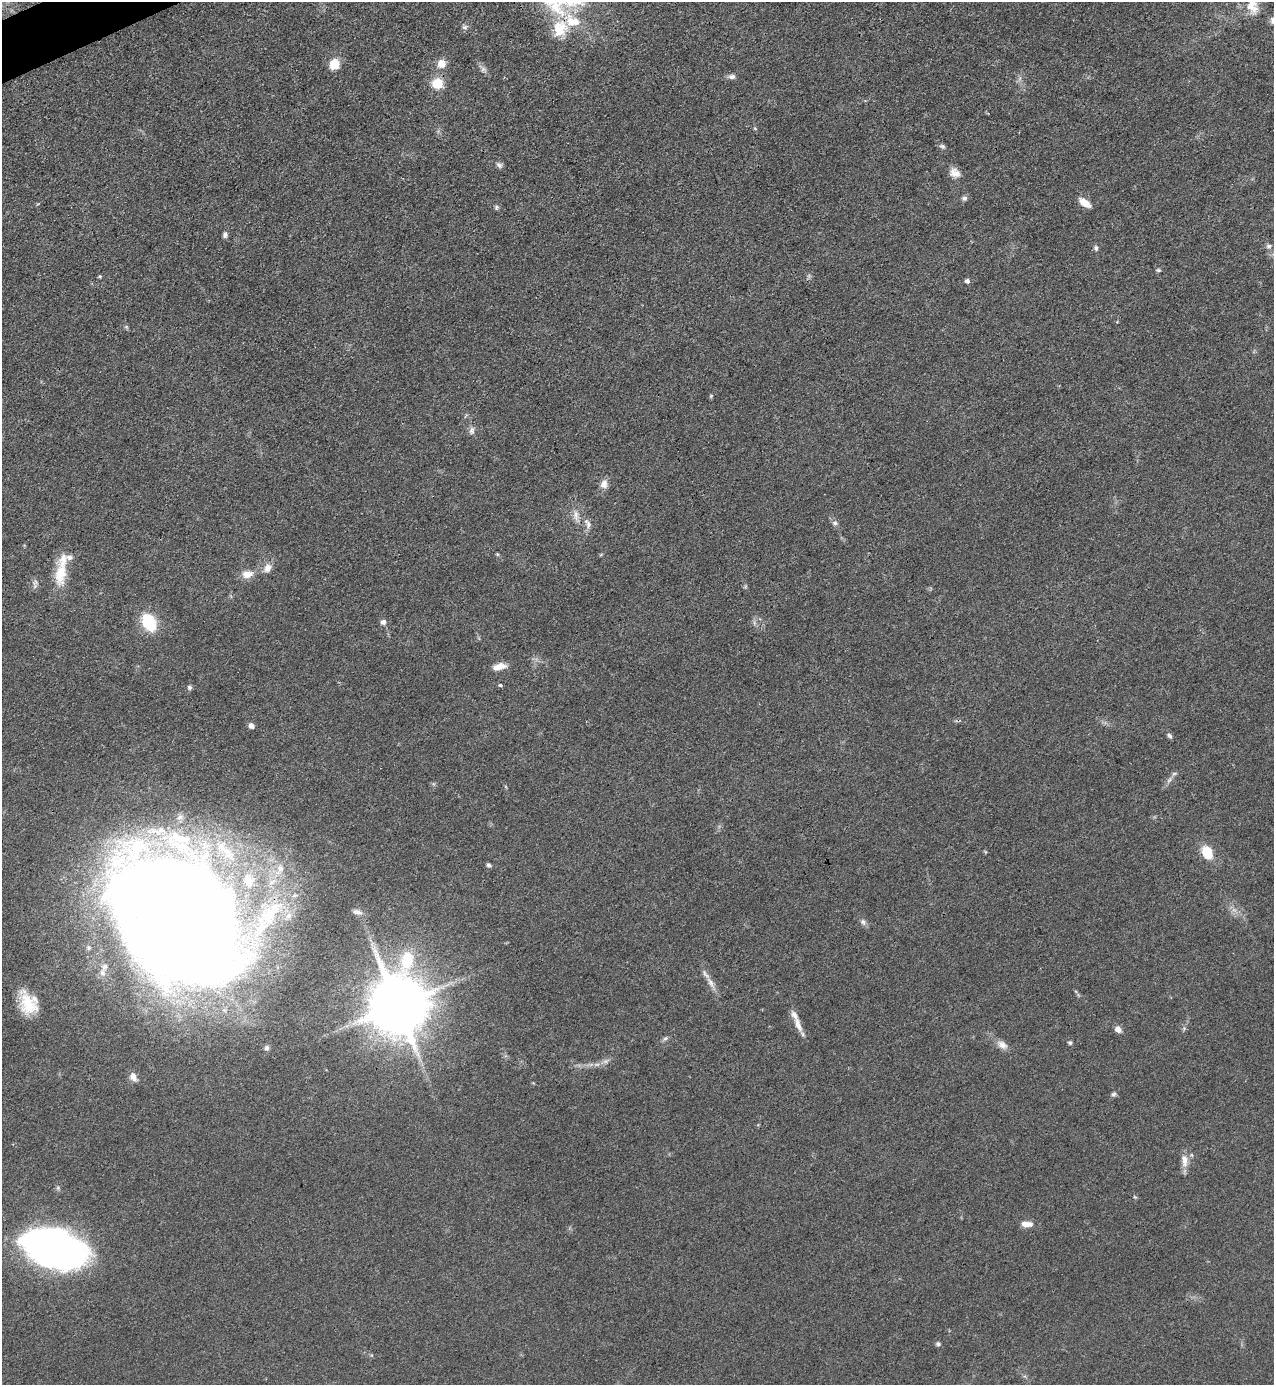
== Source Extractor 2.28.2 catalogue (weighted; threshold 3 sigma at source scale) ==
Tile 11 of 4 x 4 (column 3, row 3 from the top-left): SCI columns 2695-3966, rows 1384-2766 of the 5520 x 5533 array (HDU 1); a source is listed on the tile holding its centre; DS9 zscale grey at full resolution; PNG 1276 x 1387 px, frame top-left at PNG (2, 2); no overlay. Shown black and unused: <1% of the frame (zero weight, under 3 of 4 exposures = <1% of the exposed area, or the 3 px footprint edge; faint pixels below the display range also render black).
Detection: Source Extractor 2.28.2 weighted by HDU 2 'WHT'; one run over the whole footprint, this tile lists its part. Background 0.0496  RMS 0.0054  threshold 0.0244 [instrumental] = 3 sigma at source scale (4.5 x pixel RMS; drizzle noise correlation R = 1.50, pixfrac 1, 0.05/0.05 arcsec/px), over >= 5 px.
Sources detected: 77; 2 too faint to see at this stretch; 1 inside a brighter object's white glare — not listed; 9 inside a brighter listed object's ellipse — not listed separately; the other 65 listed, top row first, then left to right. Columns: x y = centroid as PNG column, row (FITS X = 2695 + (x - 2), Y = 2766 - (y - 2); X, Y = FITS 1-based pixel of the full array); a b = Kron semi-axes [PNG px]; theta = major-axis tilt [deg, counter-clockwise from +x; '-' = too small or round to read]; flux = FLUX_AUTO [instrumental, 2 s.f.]
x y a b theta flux
1252 7 21 15 -77 8.7
1273 20 10 8 79 2.4
465 27 8 6 15 1.4
560 28 24 20 75 16
334 64 10 9 - 10
442 64 8 8 - 6.7
483 69 7 7 - 1.6
732 77 8 6 2 1.8
437 83 9 8 - 16
942 146 8 5 -20 1.2
499 165 9 6 -37 1.6
955 173 14 11 -25 4.5
964 198 7 6 - 1.6
1085 203 14 7 -35 6
496 207 8 5 83 0.95
225 235 8 5 81 1.6
1269 246 7 7 - 1.6
1096 248 8 5 -65 1.3
1158 270 6 5 - 0.84
100 276 4 4 - 0.75
967 281 5 4 - 1.9
126 327 6 4 18 0.69
711 396 6 4 73 0.72
472 430 11 7 80 2.3
604 484 13 9 78 3.6
576 515 15 7 -87 3.8
835 523 6 5 - 1.4
588 524 14 7 -62 3
268 568 12 8 47 4.2
60 574 33 15 84 15
247 574 13 9 8 5.8
149 622 18 13 -61 24
383 622 7 6 - 2
499 666 16 7 13 5.2
500 685 5 4 - 0.75
189 687 7 6 - 1.1
251 726 5 5 - 3.1
1169 736 8 5 -45 1.3
1169 780 10 5 45 2.1
1207 852 11 8 -63 17
489 865 6 5 - 1.2
280 869 22 11 63 11
357 912 13 6 -14 2.2
288 916 11 8 57 4.1
180 920 130 90 -50 1600
863 922 9 7 -54 1.9
102 973 9 7 -62 2.4
711 983 21 7 -59 4.4
28 1003 27 19 -65 17
398 1005 20 17 85 3100
798 1024 24 8 -69 5.8
1184 1028 6 5 - 0.93
1118 1029 9 7 -42 2.9
665 1038 8 5 38 1.3
1070 1043 5 5 - 0.97
1002 1045 15 9 -30 4
267 1048 8 6 77 1.5
133 1077 12 8 -60 3.3
1114 1094 7 6 - 1.2
1184 1160 20 8 -85 4.9
58 1188 6 4 -73 0.88
1135 1197 6 4 -43 0.63
1026 1224 14 7 -4 4.5
58 1250 51 29 -5 250
938 1344 6 5 - 1.3
Overlapping masked pixels (flux is a lower limit): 1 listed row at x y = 180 920
Isophote crosses this tile's border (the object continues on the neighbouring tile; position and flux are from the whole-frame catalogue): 2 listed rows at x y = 1252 7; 1273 20